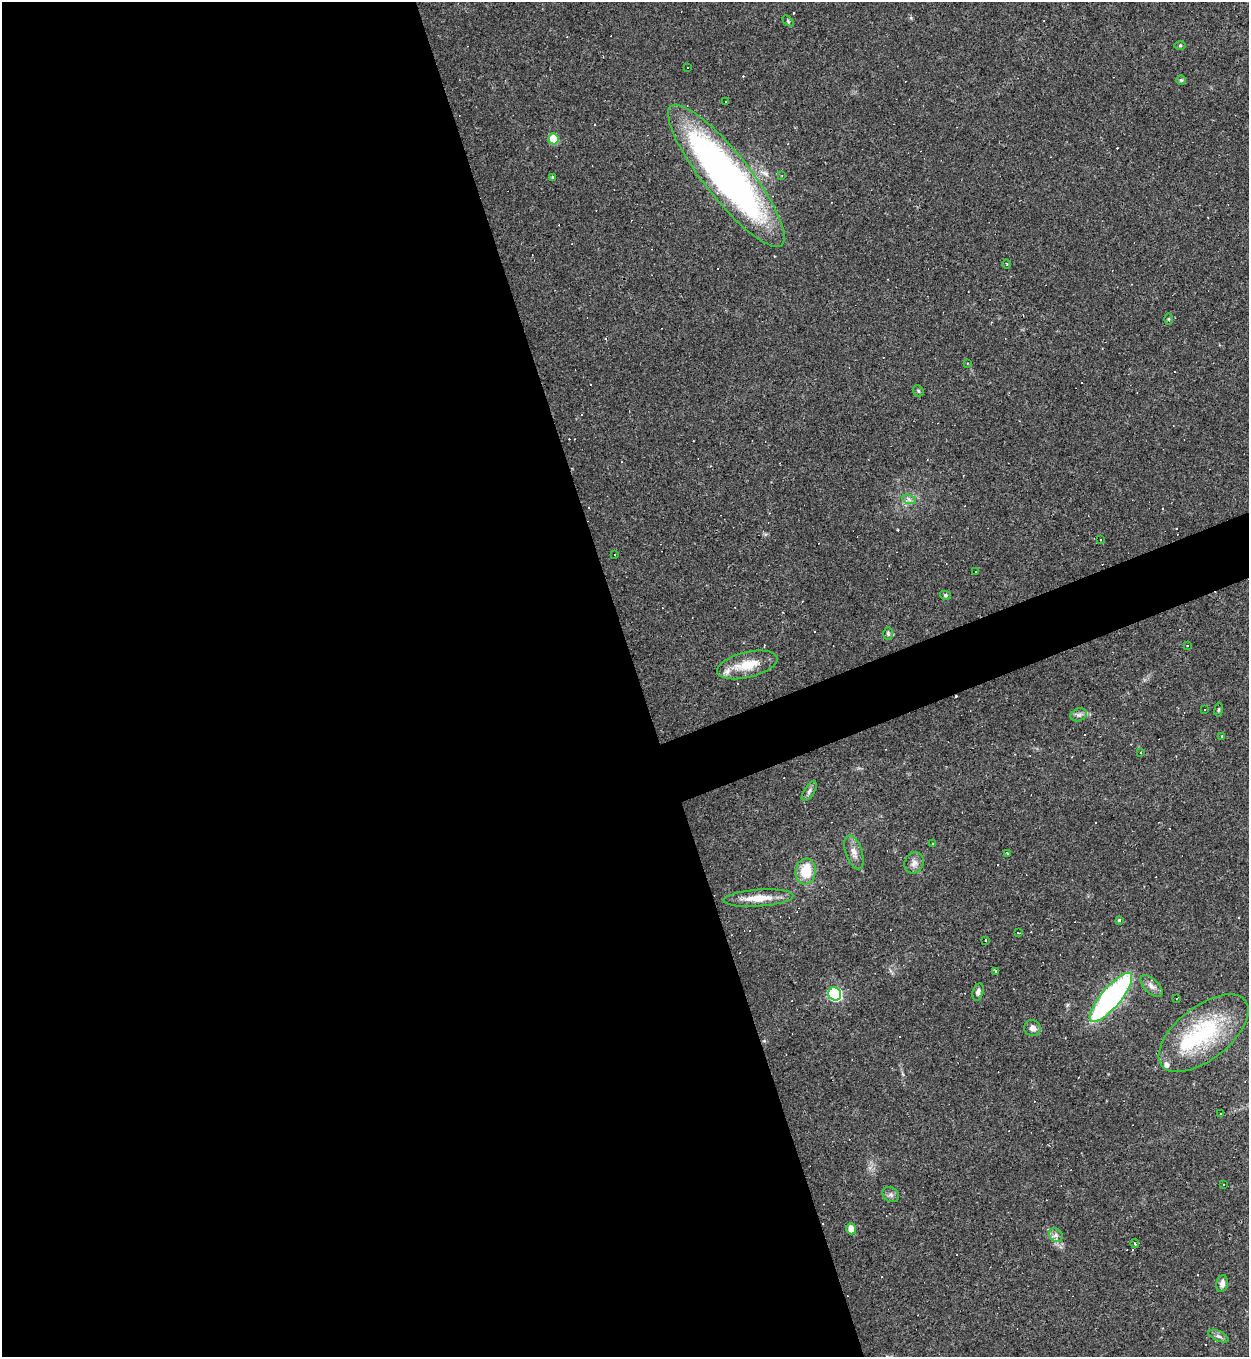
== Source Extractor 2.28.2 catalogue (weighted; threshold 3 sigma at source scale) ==
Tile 9 of 4 x 4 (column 1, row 3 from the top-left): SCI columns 147-1393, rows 1356-2710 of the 5407 x 5421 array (HDU 1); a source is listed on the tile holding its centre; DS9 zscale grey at full resolution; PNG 1251 x 1359 px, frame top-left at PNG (2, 2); each listed source drawn as its Kron ellipse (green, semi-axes under 4 px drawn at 4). Shown black and unused: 53% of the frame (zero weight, under 3 of 4 exposures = <1% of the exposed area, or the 3 px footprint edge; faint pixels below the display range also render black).
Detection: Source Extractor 2.28.2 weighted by HDU 2 'WHT'; one run over the whole footprint, this tile lists its part. Background 0.0443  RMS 0.0046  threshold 0.0209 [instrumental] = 3 sigma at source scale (4.5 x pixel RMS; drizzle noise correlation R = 1.50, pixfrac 1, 0.05/0.05 arcsec/px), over >= 5 px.
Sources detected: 84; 1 inside a brighter object's white glare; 30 cosmic-ray / hot-pixel residue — neither listed nor drawn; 1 inside a brighter listed object's ellipse — not listed separately; the other 52 listed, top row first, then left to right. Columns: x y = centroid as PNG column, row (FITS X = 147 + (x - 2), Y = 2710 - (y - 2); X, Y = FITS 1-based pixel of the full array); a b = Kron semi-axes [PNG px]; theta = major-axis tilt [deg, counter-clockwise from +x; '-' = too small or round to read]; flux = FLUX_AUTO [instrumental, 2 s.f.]
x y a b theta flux
788 21 6 4 -46 0.57
1180 45 6 4 0 0.53
688 67 3 2 - 0.45
1181 80 5 5 - 0.65
726 101 2 2 - 0.31
553 139 5 5 - 14
782 175 4 3 - 0.45
726 176 89 23 -52 210
552 177 4 3 - 0.76
1006 264 4 3 - 0.46
1168 319 6 4 90 0.53
967 363 4 3 - 0.37
918 391 6 5 - 0.66
909 499 7 4 -20 1.2
1101 540 2 2 - 0.31
615 555 3 3 - 2.5
975 571 3 2 - 0.56
945 595 5 4 - 0.72
888 633 6 5 - 0.75
1188 645 3 3 - 1.1
747 665 31 12 14 12
1204 710 2 2 - 0.43
1219 710 7 3 82 0.57
1079 715 8 6 20 1.5
1222 737 3 3 - 2.9
1141 752 4 3 - 0.4
809 791 11 5 57 1.4
933 843 3 3 - 0.56
854 852 18 8 -72 3.3
1007 853 3 3 - 2.2
914 863 11 9 61 2.6
806 871 13 10 82 13
758 898 35 8 4 8.7
1119 920 4 4 - 0.58
1018 933 3 2 - 0.41
985 940 3 2 - 1
995 971 3 3 - 3.5
1151 986 14 7 -46 2.4
978 992 9 5 75 1.5
835 994 7 6 - 67
1111 997 31 10 50 110
1177 999 3 3 - 2.5
1032 1028 8 8 - 2.3
1204 1033 53 26 38 44
1220 1113 3 3 - 2
1223 1185 2 2 - 0.37
891 1195 9 7 -36 1.5
851 1229 5 5 - 4.4
1056 1235 7 6 - 1.6
1135 1243 4 3 - 0.87
1222 1283 9 6 79 2.2
1219 1336 11 5 -24 1.4